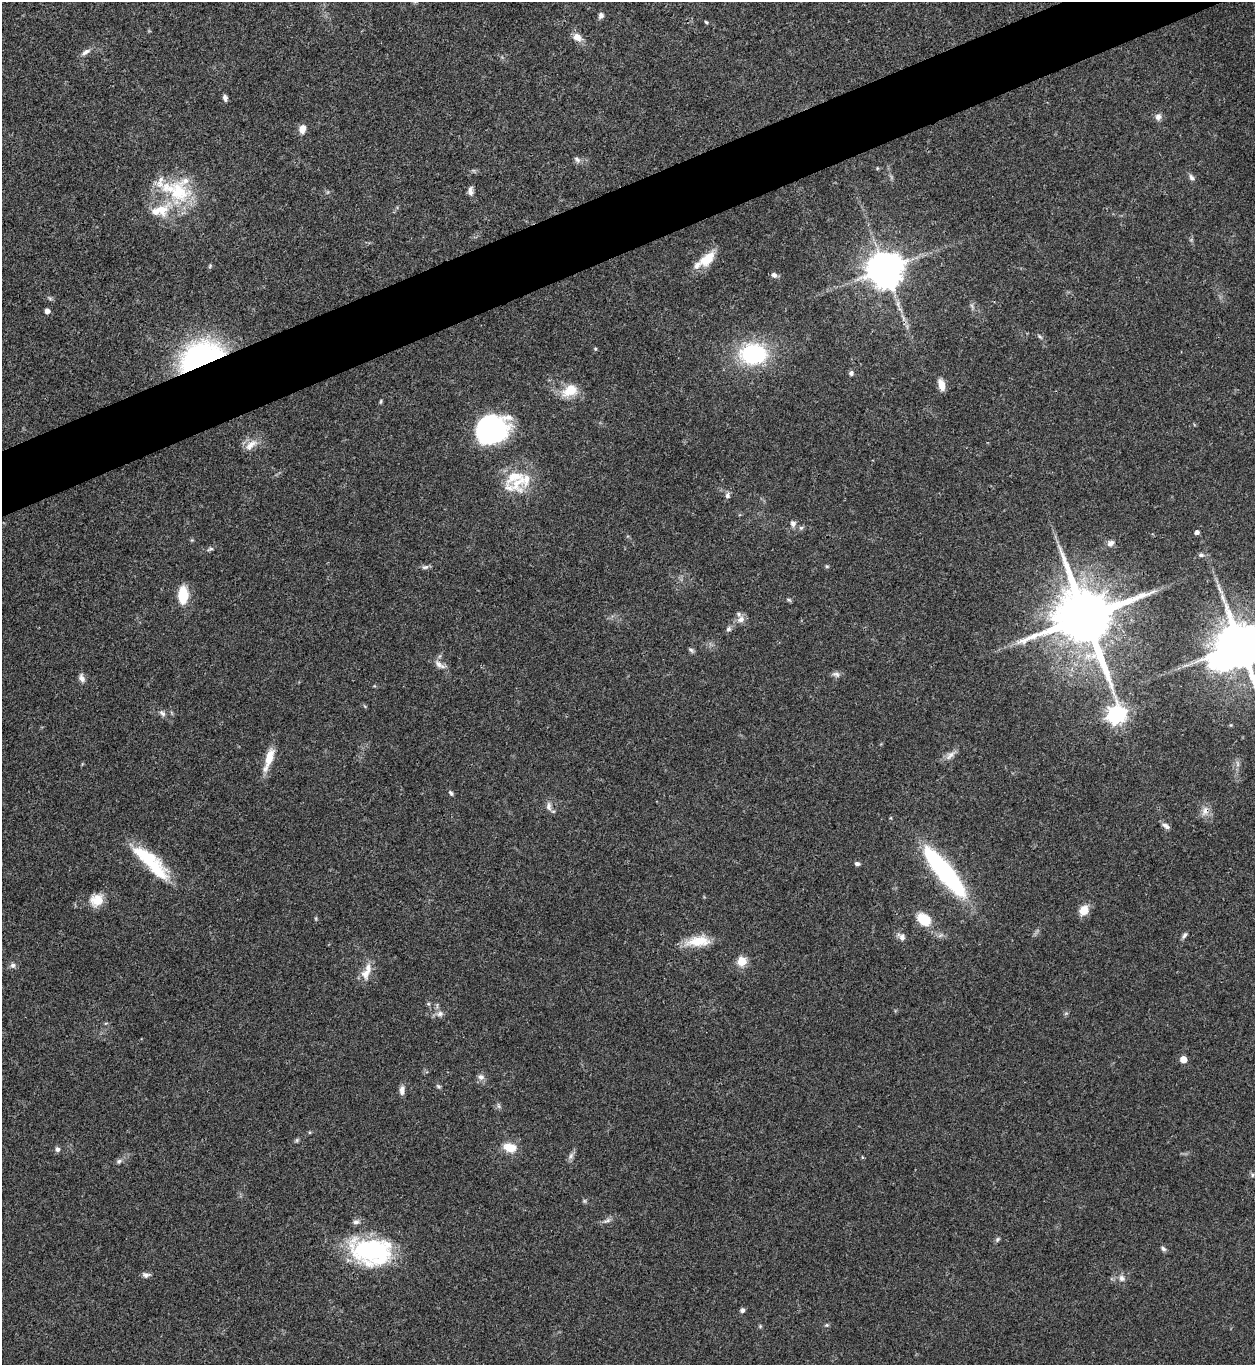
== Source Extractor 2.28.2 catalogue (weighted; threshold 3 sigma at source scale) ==
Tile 10 of 4 x 4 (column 2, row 3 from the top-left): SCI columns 1532-2784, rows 1365-2727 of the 5443 x 5458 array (HDU 1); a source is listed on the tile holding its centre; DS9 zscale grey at full resolution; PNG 1257 x 1367 px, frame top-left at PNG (2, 2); no overlay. Shown black and unused: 4% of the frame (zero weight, under 3 of 4 exposures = <1% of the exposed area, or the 3 px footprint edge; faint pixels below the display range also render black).
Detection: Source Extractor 2.28.2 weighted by HDU 2 'WHT'; one run over the whole footprint, this tile lists its part. Background 0.062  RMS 0.0052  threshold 0.0232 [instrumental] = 3 sigma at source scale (4.5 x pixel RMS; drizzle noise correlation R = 1.50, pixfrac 1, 0.05/0.05 arcsec/px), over >= 5 px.
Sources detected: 108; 2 inside a brighter object's white glare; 1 long thin detection or spike segment (spike, bleed or trail) — not listed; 10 inside a brighter listed object's ellipse — not listed separately; the other 95 listed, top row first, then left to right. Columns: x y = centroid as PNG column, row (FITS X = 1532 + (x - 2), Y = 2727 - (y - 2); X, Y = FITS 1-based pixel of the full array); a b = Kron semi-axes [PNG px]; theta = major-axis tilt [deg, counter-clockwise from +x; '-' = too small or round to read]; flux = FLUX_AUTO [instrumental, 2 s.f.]
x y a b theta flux
601 15 7 6 - 1.8
706 22 5 3 - 0.6
577 37 11 9 -39 4.2
86 52 14 6 31 2.4
225 98 7 5 -73 1.7
1158 117 8 8 - 2.4
302 129 10 8 75 3.9
577 159 10 5 -38 1.5
877 168 5 3 - 0.48
1191 177 9 6 -62 1.6
176 191 48 28 -24 34
470 191 10 6 82 2.4
707 259 24 12 45 11
210 266 7 5 70 0.72
885 270 10 10 - 1400
774 275 8 6 -28 1.9
972 306 7 4 -71 1.1
47 311 4 4 - 3.1
1040 337 8 4 -45 1
595 349 5 4 - 0.59
753 354 21 16 -3 62
201 358 35 23 24 140
851 373 6 6 - 1.4
941 385 13 7 -76 4.7
570 390 21 14 34 11
381 401 7 3 89 0.63
487 431 34 23 69 55
251 445 21 10 40 5.1
518 482 35 19 54 16
727 496 9 6 -87 1.6
793 524 8 7 - 2.1
801 528 7 5 42 1.1
1197 532 4 4 - 1.7
1110 543 9 7 32 2.3
210 549 10 4 20 1.2
1201 555 6 5 - 1.1
827 566 6 4 0 0.68
425 567 10 6 8 1.5
183 595 15 9 -90 17
789 600 8 3 -30 0.75
1085 617 18 15 -68 4800
741 619 11 9 35 3
728 629 7 6 - 1.4
1240 645 15 13 48 2900
691 650 8 4 -44 1
439 664 17 8 -38 3.5
836 674 11 7 -14 1.9
82 678 11 7 -71 2.4
162 713 10 6 -50 1.7
1116 714 7 7 - 240
950 755 16 8 41 3.2
269 758 27 10 71 8.9
1237 764 9 4 -81 1.4
451 793 7 5 -57 1.1
549 806 12 7 -85 2.7
1205 811 14 10 67 4
1166 826 11 6 -36 2.1
145 856 41 14 -29 23
857 864 6 5 - 1.4
945 872 60 14 -50 87
97 900 17 14 36 8
1084 910 8 7 - 9.7
924 919 14 10 -33 14
1184 935 10 4 52 1.3
901 937 11 8 -41 2.6
698 941 30 12 6 13
742 961 5 5 - 24
13 965 8 7 - 1.7
368 968 26 8 83 5.3
428 1004 5 5 - 0.77
1066 1013 6 4 19 0.7
440 1014 10 7 14 2.4
1183 1059 5 5 - 8.8
481 1077 9 8 - 2.2
438 1086 7 4 -45 0.88
402 1090 11 6 85 2.8
498 1106 8 4 -81 1
297 1140 7 4 71 0.78
510 1148 17 11 -9 8
57 1149 6 5 - 1.6
571 1156 10 6 70 1.8
862 1157 5 3 - 0.5
119 1161 9 6 29 1.5
1252 1175 6 5 - 0.92
584 1201 6 5 - 0.77
607 1221 13 5 21 1.8
356 1222 9 7 16 1.8
997 1239 7 5 47 0.95
1163 1249 7 5 -39 1.2
371 1251 44 27 -8 70
146 1275 10 6 -7 1.7
1122 1278 9 7 -52 2.4
742 1310 6 5 - 1.4
827 1325 6 5 - 0.76
760 1326 5 5 - 0.62
Overlapping masked pixels (flux is a lower limit): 3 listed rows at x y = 201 358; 1085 617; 1205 811
Isophote crosses this tile's border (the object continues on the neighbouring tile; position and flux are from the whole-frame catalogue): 1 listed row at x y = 1240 645